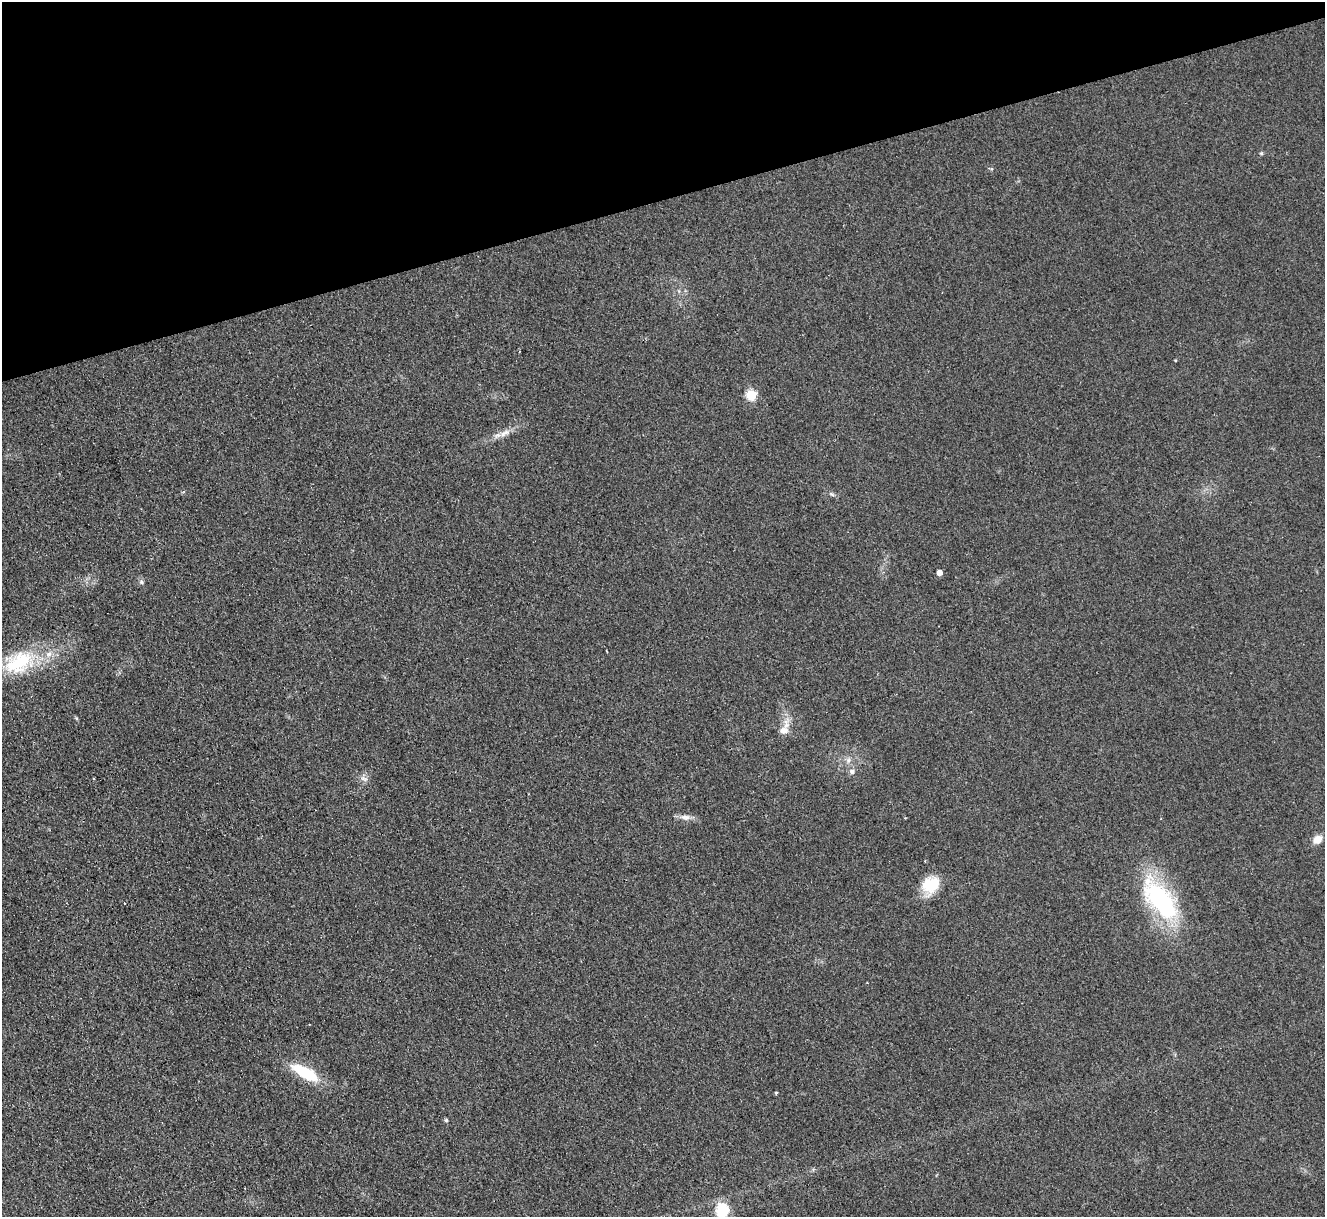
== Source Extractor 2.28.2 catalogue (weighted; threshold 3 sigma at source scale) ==
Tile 3 of 4 x 4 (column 3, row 1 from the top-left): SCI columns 2666-3988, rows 3920-5134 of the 5319 x 5278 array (HDU 1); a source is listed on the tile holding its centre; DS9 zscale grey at full resolution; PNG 1327 x 1219 px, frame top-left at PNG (2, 2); no overlay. Shown black and unused: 16% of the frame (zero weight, under 2 of 3 exposures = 2% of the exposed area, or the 3 px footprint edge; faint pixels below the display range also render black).
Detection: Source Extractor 2.28.2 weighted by HDU 2 'WHT'; one run over the whole footprint, this tile lists its part. Background 0.123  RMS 0.012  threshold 0.0542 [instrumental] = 3 sigma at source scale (4.5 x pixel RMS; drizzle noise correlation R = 1.50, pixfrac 1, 0.05/0.05 arcsec/px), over >= 5 px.
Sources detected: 23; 3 cosmic-ray / hot-pixel residue — not listed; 1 inside a brighter listed object's ellipse — not listed separately; the other 19 listed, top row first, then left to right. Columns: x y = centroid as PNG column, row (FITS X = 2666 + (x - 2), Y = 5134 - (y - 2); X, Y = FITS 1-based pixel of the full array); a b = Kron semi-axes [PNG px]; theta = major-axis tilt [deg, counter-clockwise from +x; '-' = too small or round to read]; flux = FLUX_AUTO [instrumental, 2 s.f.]
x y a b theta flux
751 395 5 5 - 79
503 434 12 6 41 7
939 573 4 4 - 9.5
141 582 6 5 - 2.4
607 651 3 2 - 0.91
18 662 43 26 33 83
784 730 13 9 8 8.7
852 771 7 6 - 4.5
93 778 3 2 - 1.4
364 779 11 5 -29 4.1
685 817 14 7 -2 7.1
1317 839 10 8 42 11
925 861 3 3 - 0.94
931 885 21 17 35 34
1161 900 48 21 -51 170
305 1073 30 11 -28 54
776 1093 4 3 - 1.8
446 1120 6 4 -45 1.6
722 1210 6 6 - 130
Isophote crosses this tile's border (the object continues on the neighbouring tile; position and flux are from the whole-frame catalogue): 1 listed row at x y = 722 1210
Unlisted compact peaks at least as high as the median listed source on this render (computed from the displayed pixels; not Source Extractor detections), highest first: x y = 1261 153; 832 494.